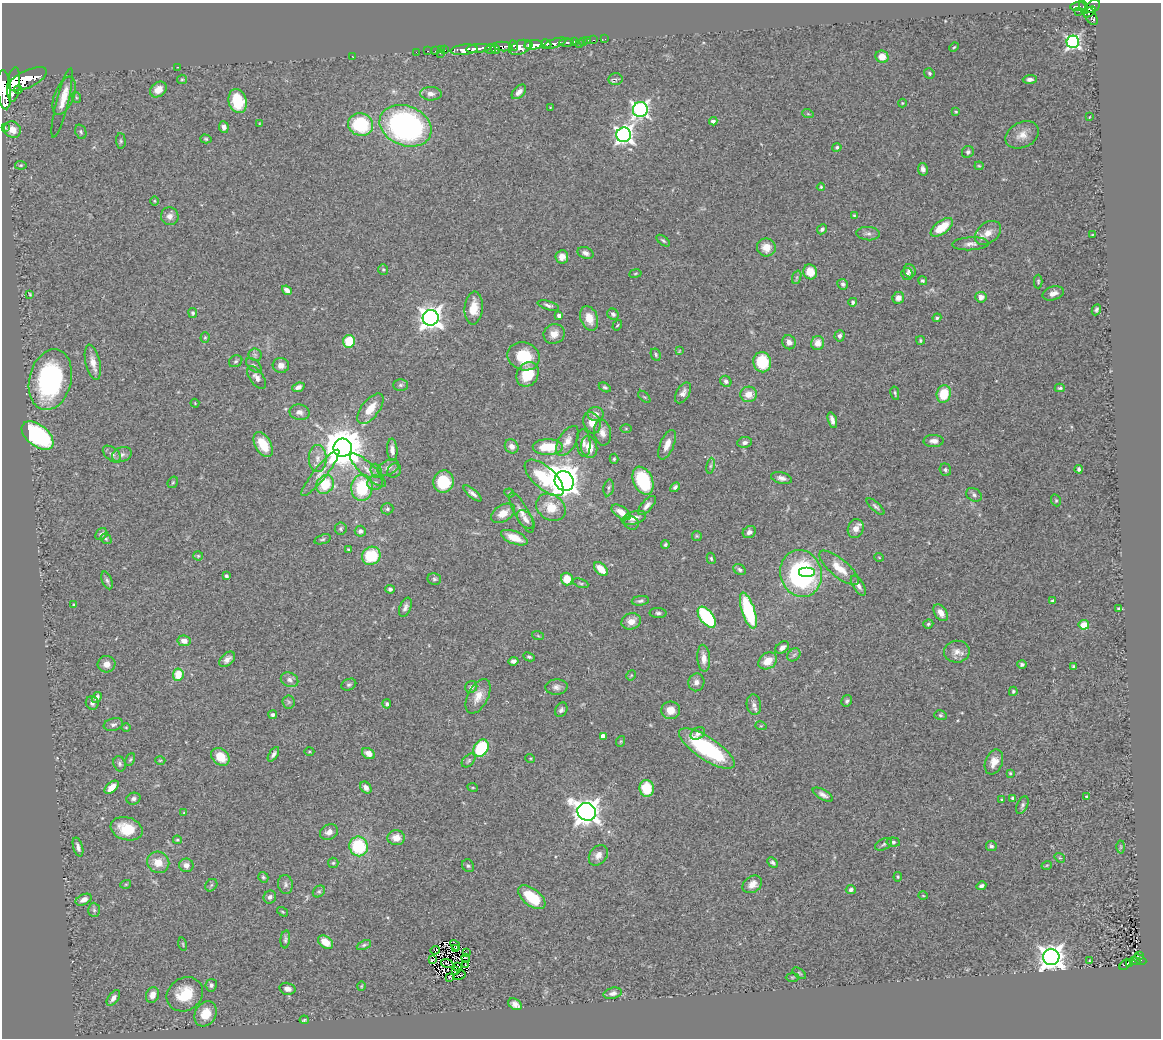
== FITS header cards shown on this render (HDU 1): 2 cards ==
NAXIS1  =                 1159
NAXIS2  =                 1036

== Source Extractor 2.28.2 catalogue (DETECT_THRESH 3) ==
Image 1159 x 1036 px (HDU 1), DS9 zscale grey, 1 PNG px = 1 image px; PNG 1163 x 1040 px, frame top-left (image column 1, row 1036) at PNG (2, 3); each listed source drawn as its Kron ellipse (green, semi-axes under 4 px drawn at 4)
Background 1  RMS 0.059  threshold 0.176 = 3 sigma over >= 5 px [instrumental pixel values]
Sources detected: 372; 4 with non-positive FLUX_AUTO (blend fragments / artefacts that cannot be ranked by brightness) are neither listed nor drawn; the other 368 listed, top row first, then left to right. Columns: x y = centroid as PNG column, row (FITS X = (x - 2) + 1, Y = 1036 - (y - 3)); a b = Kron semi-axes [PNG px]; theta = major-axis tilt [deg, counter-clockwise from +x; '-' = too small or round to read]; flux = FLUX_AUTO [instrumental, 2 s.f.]
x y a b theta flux
1078 6 8 3 4 230
1093 6 7 5 43 480
1084 7 7 3 -72 300
1079 11 2 2 - 12
1090 12 7 3 37 330
1091 16 10 5 -60 510
605 39 2 2 - 12
587 40 3 2 - 35
594 40 3 2 - 21
584 41 3 3 - 78
566 42 7 3 2 160
574 42 3 3 - 330
1073 42 6 6 - 940
554 43 12 4 19 1600
579 43 3 2 - 11
546 44 5 3 - 1100
529 45 4 3 - 910
533 45 9 4 5 2900
503 46 9 4 -5 840
513 46 5 4 - 380
520 47 11 6 25 1200
954 47 5 3 - 3.4
478 48 12 4 5 2200
490 49 5 5 - 490
495 49 5 4 - 510
441 50 3 2 - 11
445 50 2 2 - 24
464 50 14 5 5 2000
428 51 3 2 - 22
435 51 3 2 - 9.3
416 52 2 2 - 8.7
440 53 2 2 - 21
352 56 3 2 - 7.9
882 57 6 6 - 45
178 67 3 2 - 4.4
929 73 5 5 - 6.2
28 79 21 8 25 5100
182 79 5 4 - 4.9
616 79 7 6 - 8
1030 79 7 4 4 13
14 85 17 6 84 5200
158 89 9 7 38 39
4 90 20 7 -84 4700
18 90 4 3 - 770
519 92 9 5 45 20
431 94 11 7 -2 23
64 96 20 9 69 48
76 97 5 3 - 4.4
238 101 12 9 -75 170
62 103 36 6 76 39
902 103 4 4 - 3.7
550 107 3 2 - 2.5
640 110 7 7 - 1200
956 112 4 3 - 4.2
808 114 6 3 -18 4.4
1089 117 3 2 - 2.4
713 121 4 4 - 16
259 124 3 2 - 2.5
361 124 12 11 - 250
406 126 27 20 -22 1100
5 127 3 2 - 12
224 127 6 5 - 17
12 130 9 8 - 39
81 132 7 5 -70 8.4
624 135 7 7 - 1600
1022 135 18 12 25 45
206 139 6 4 -16 5.7
121 141 7 5 -86 7
837 147 4 4 - 7.1
968 152 6 5 - 11
21 165 6 4 -4 4.9
979 166 4 4 - 4.1
923 169 6 5 - 14
821 187 4 4 - 4.3
154 201 5 3 - 3.7
854 215 4 3 - 3.8
170 216 9 9 - 20
942 227 13 6 38 93
822 229 5 4 - 10
988 233 14 10 38 40
868 234 12 6 -5 15
1092 235 4 2 - 2.8
663 241 8 4 -37 6.5
971 244 18 6 2 21
766 247 9 9 - 49
585 253 8 5 -19 15
562 257 7 6 - 25
383 269 5 5 - 6.1
910 271 7 6 - 15
810 272 7 7 - 55
635 273 6 3 9 3.9
907 274 6 5 - 8.1
797 277 7 4 71 7.4
923 281 4 4 - 6.7
1038 282 7 4 -90 6.4
843 284 5 5 - 9.5
287 290 5 4 - 21
1053 293 11 6 18 25
30 294 4 3 - 3.4
981 297 5 5 - 22
898 298 6 5 - 20
853 302 4 3 - 8.7
548 305 11 4 -16 11
474 308 16 9 85 61
1096 310 6 4 65 9
193 313 5 4 - 7.1
613 314 6 5 - 9.6
559 316 4 3 - 14
431 318 8 8 - 3100
589 318 13 8 -70 58
937 318 4 4 - 5.6
617 325 6 4 56 4.6
554 334 11 9 27 36
839 336 5 5 - 15
205 337 5 4 - 5
920 340 4 3 - 4.8
349 341 6 6 - 97
789 342 7 6 - 20
818 343 7 6 - 37
679 351 4 2 - 2.8
255 355 6 6 - 9.2
656 355 6 5 - 6.3
524 356 16 14 -20 130
236 361 7 5 32 7.6
93 362 18 7 -77 38
762 362 10 9 - 150
254 365 9 5 -43 10
281 365 8 7 - 22
528 374 13 10 59 120
257 377 13 7 -54 23
50 380 31 21 76 670
726 381 6 5 - 9.7
401 385 7 6 - 9.7
298 387 6 4 19 16
605 387 6 4 -30 7.2
1060 388 5 4 - 7.1
683 393 11 6 59 20
895 393 7 3 -79 5.7
749 394 8 7 - 46
944 394 9 7 77 110
644 397 7 3 -45 4.5
195 403 4 3 - 3.7
370 409 18 8 53 70
299 412 10 7 -10 18
596 414 8 7 - 21
832 420 8 4 -73 17
592 423 11 8 -67 44
626 429 6 4 0 3.7
602 433 13 8 -81 28
38 436 18 10 -39 510
567 441 16 8 58 38
934 441 10 6 1 20
745 442 7 5 9 14
584 443 14 7 -85 22
263 445 13 8 -60 98
667 445 16 7 68 33
512 446 7 6 - 23
548 447 15 8 0 130
589 447 11 8 -78 63
343 448 9 9 - 13000
392 450 11 5 -86 23
112 454 11 6 -40 15
122 455 10 7 22 17
318 458 13 9 -90 32
614 459 5 4 - 6.4
711 466 8 4 81 8.6
388 467 11 7 28 19
1079 469 4 4 - 10
368 470 24 7 -42 41
945 470 6 5 - 8.5
376 471 7 5 -68 9.6
394 471 7 6 - 9.5
320 473 29 6 51 40
544 478 24 11 -42 200
781 478 10 5 -14 17
564 481 10 9 - 5600
643 481 15 9 -65 230
173 482 6 4 55 5.3
443 482 11 10 - 170
375 483 8 7 - 15
325 485 10 8 49 120
675 487 6 4 46 11
362 488 13 10 85 210
608 488 8 5 79 8.2
472 493 11 4 -40 16
509 493 5 4 - 5.4
974 495 8 6 -33 12
1056 500 6 4 -68 6
647 506 12 5 48 20
551 507 16 12 -35 78
876 507 11 4 -42 11
387 509 6 5 - 8.5
621 512 11 5 -34 42
503 513 13 8 30 44
522 513 22 7 -61 31
634 518 12 6 18 31
526 520 11 6 -49 20
632 523 7 6 - 9.4
341 529 6 6 - 8
856 529 9 8 - 31
360 531 5 5 - 12
749 532 7 5 35 15
101 534 7 5 45 12
697 536 5 5 - 5.1
514 538 14 6 -21 64
106 539 6 5 - 5.6
322 539 8 4 18 7.4
665 545 4 3 - 5.6
349 549 3 3 - 5.1
198 556 5 5 - 4.9
371 556 10 8 39 150
879 557 5 3 - 3.5
711 558 6 4 -74 6.1
839 568 24 9 -40 73
601 569 8 5 -46 58
740 570 7 5 -36 9.9
801 573 24 20 -74 650
807 573 8 5 0 85
226 576 3 3 - 9.5
434 579 7 6 - 8.2
567 579 6 6 - 71
107 580 9 5 -69 9.9
581 583 8 4 -21 6.3
858 585 11 5 -58 20
390 589 5 4 - 8.4
640 601 9 5 7 9.6
1052 601 4 3 - 5.9
74 604 3 2 - 2.8
405 607 10 5 67 15
1118 608 3 2 - 3.4
748 611 19 6 -72 310
658 613 8 5 -1 9.6
941 613 9 6 -56 30
707 617 12 6 -52 310
631 621 10 8 21 41
928 624 5 4 - 6.6
1084 625 5 4 - 73
538 636 6 4 -20 4
184 641 6 5 - 25
782 648 7 5 35 18
957 652 13 11 2 31
794 655 7 5 44 9.3
529 657 6 4 -26 7.2
704 658 13 6 -86 33
227 659 9 6 43 20
513 661 5 4 - 15
768 661 10 7 34 49
107 664 9 8 - 32
1022 665 5 4 - 8.5
1074 666 4 3 - 6.2
178 675 6 5 - 84
631 675 5 4 - 4.3
290 680 9 7 -24 18
696 682 9 8 - 20
349 685 8 5 24 8.8
471 687 6 5 - 12
556 687 11 8 4 18
1013 691 5 4 - 6.1
478 696 19 10 63 49
97 697 6 4 57 18
847 701 6 5 - 8.4
289 702 6 6 - 8.4
92 703 7 6 - 11
387 704 4 4 - 7.3
754 705 10 7 -80 18
561 710 7 5 60 11
671 710 9 9 - 46
273 715 4 4 - 11
940 715 6 5 - 6.5
113 724 10 6 13 14
761 726 6 3 -17 4.5
126 727 5 3 - 3.4
698 733 8 5 32 14
603 736 4 4 - 32
621 741 5 3 - 3.7
481 748 9 7 57 230
707 749 32 11 -33 400
309 751 5 3 - 3.6
273 754 8 4 58 12
368 754 7 5 -32 34
220 757 10 7 -44 66
530 758 5 3 - 3.7
130 760 6 4 62 5.6
160 760 5 3 - 3.9
469 760 8 5 45 8.4
994 762 13 8 68 41
120 764 8 5 -70 9.8
1010 773 3 3 - 4.4
112 787 8 5 42 42
366 788 6 5 - 21
473 788 5 3 - 4
647 788 8 7 - 120
823 795 11 5 -29 17
1086 796 3 2 - 3.3
1013 798 4 4 - 18
133 799 7 5 19 11
1002 799 3 3 - 5.6
1022 805 9 5 66 10
587 812 9 8 - 4200
184 813 4 4 - 5.8
127 829 16 11 -16 100
329 832 9 7 29 26
396 838 9 7 1 46
177 840 4 3 - 4.8
893 842 7 4 -7 8.9
883 844 9 5 27 9.3
359 846 10 9 - 270
991 846 5 5 - 8.6
78 847 10 4 -74 17
1121 847 6 4 88 5.3
598 855 11 8 53 28
1060 858 5 4 - 5.6
158 862 11 10 - 55
773 862 6 4 -44 8.7
333 863 5 5 - 6.3
186 865 7 6 - 22
1047 865 5 3 - 3.5
468 866 7 5 -52 7.8
263 877 5 5 - 6.8
898 877 5 3 - 4.1
126 884 5 3 - 4
285 884 9 7 -80 15
752 884 10 8 36 32
211 885 7 5 47 6.8
981 886 5 4 - 11
851 889 5 4 - 11
319 891 7 5 41 6.7
923 896 5 3 - 3.5
270 897 6 6 - 13
532 897 16 8 -38 130
84 900 8 5 25 19
94 910 7 6 - 8.9
283 912 6 3 -32 4.3
285 939 9 4 84 8.8
325 942 8 5 -37 59
183 944 7 3 -77 4
364 945 7 4 25 7.5
455 945 6 3 -48 4.3
455 949 3 2 - 1.8
435 950 5 4 - 8.5
467 953 4 2 - 3.1
1139 955 3 3 - 10
1051 957 8 8 - 4000
466 958 5 2 - 3.9
433 960 3 2 - 3.8
1140 960 7 3 -27 61
1089 961 3 2 - 4
1135 961 5 2 - 19
447 964 6 3 -19 7.1
1125 964 6 4 47 22
1129 964 3 3 - 49
465 965 2 2 - 2.4
457 967 4 2 - 4.2
456 971 3 2 - 4.3
799 973 8 4 -36 6
460 975 6 3 33 4.7
792 977 7 3 0 4.3
450 978 3 3 - 2.9
211 985 6 5 - 9.3
361 986 5 3 - 3.5
287 989 8 6 -14 18
613 993 9 5 14 17
185 994 19 16 34 130
152 995 8 6 69 29
113 998 9 5 54 21
515 1004 7 5 -32 20
206 1014 13 10 60 83
304 1020 4 3 - 5
At the frame edge (FLAGS 8, measured only in part): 1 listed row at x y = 4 90
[4 non-positive-flux detections neither listed nor drawn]